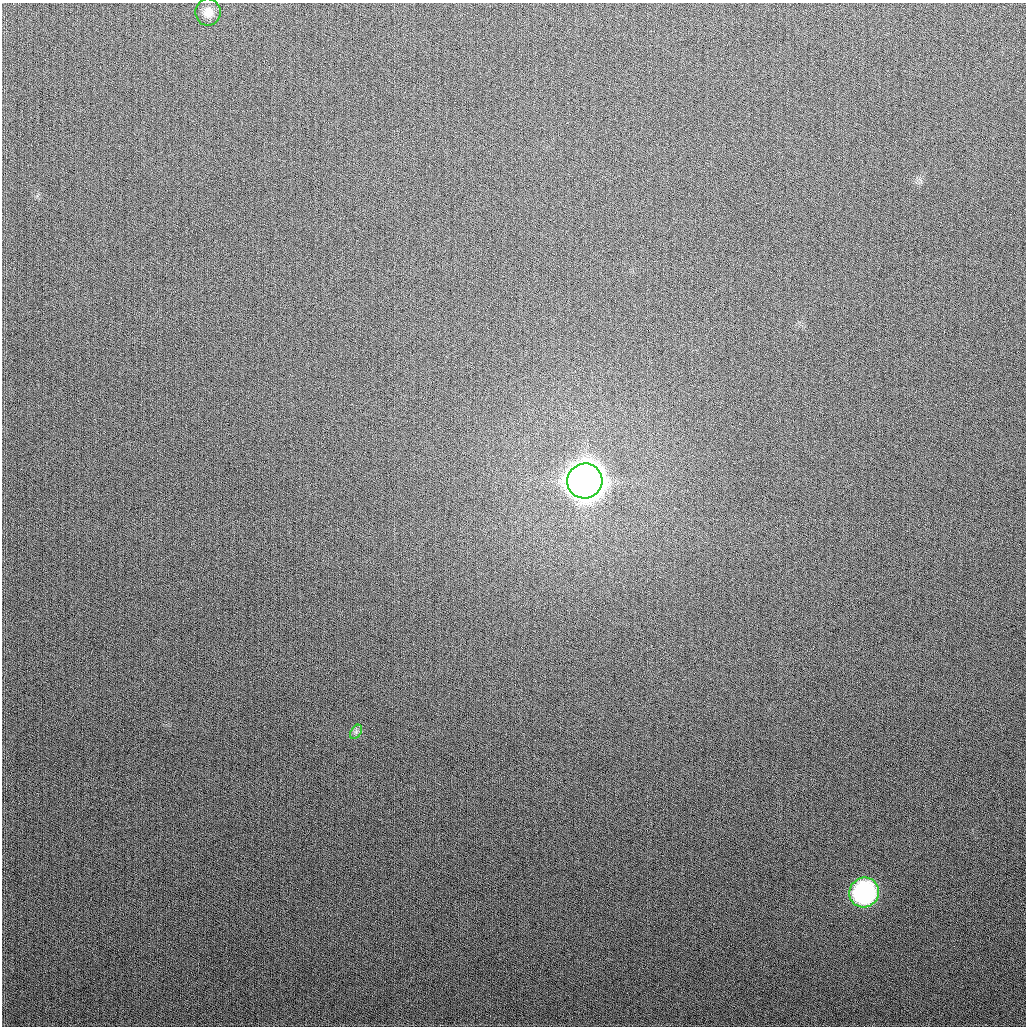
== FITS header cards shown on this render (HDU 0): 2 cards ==
NAXIS1  =                 1024
NAXIS2  =                 1024

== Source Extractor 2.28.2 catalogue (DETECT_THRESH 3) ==
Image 1024 x 1024 px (HDU 0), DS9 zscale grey, 1 PNG px = 1 image px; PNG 1028 x 1028 px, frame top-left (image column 1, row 1024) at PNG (2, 3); each listed source drawn as its Kron ellipse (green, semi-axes under 4 px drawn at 4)
Background 275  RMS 11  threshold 32.9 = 3 sigma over >= 5 px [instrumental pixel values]
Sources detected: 4; all 4 listed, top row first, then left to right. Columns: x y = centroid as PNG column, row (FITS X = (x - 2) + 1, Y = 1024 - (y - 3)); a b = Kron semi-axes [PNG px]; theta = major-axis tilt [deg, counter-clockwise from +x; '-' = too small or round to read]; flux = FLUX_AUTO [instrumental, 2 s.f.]
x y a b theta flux
208 12 14 12 -90 7.3e+03
585 481 17 17 - 2.1e+06
356 732 8 5 56 2.1e+03
864 892 15 14 - 1.3e+05